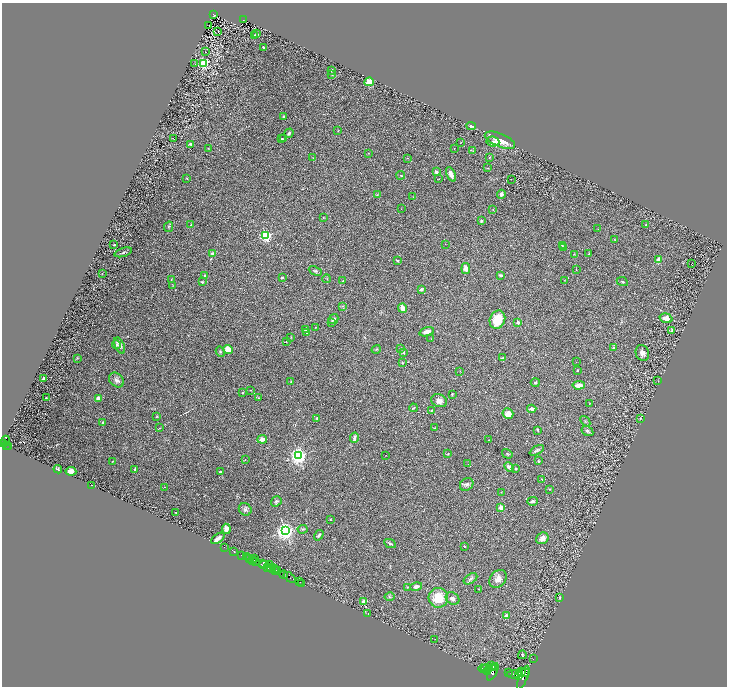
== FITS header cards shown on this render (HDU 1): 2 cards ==
NAXIS1  =                 1449
NAXIS2  =                 1368

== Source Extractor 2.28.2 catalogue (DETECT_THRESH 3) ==
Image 1449 x 1368 px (HDU 1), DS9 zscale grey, zoomed out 1/2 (1 PNG px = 2 x 2 image px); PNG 729 x 688 px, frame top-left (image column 1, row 1367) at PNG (2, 3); each listed source drawn as its Kron ellipse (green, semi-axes under 4 px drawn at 4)
Background 0.984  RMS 0.034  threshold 0.101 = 3 sigma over >= 5 px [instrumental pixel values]
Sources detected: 262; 38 cannot appear on this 1/2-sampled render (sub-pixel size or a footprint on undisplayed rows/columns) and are neither listed nor drawn; the other 224 listed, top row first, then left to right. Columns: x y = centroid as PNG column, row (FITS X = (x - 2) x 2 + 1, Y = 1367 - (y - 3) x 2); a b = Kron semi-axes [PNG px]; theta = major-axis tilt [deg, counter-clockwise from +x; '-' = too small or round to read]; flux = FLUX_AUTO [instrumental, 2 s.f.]
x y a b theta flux
213 14 4 2 - 94
244 20 3 3 - 86
209 26 2 1 - 1.7
218 31 3 1 - 68
257 34 4 3 - 6
254 36 3 2 - 6.9
263 47 2 2 - 4.6
205 52 2 1 - 40
203 63 3 3 - 950
195 64 2 2 - 2.6
332 70 3 2 - 6.1
332 74 3 3 - 8.3
369 82 5 3 - 120
284 117 4 3 - 9.6
471 126 5 4 - 11
338 131 3 2 - 2.6
289 133 5 3 - 15
174 139 3 1 - 1.8
282 139 4 2 - 5.4
284 139 3 2 - 4
500 140 16 6 -22 130
493 141 6 5 - 19
461 143 2 1 - 1.9
191 144 4 2 - 14
208 148 3 3 - 3.6
454 148 2 1 - 4.2
473 151 3 2 - 4.7
368 153 2 2 - 2.2
490 157 3 2 - 3.7
313 158 2 2 - 2.3
407 158 2 2 - 2.2
488 168 3 2 - 3.4
436 172 4 3 - 21
451 174 8 4 -65 34
401 175 4 3 - 7.7
187 179 3 2 - 3.5
439 179 2 2 - 2.8
511 180 2 1 - 1.8
501 194 4 3 - 21
377 195 3 2 - 4.7
413 197 4 2 - 3.2
401 209 2 2 - 2.3
493 210 4 3 - 4.4
323 218 3 2 - 3.9
481 221 3 2 - 10
191 225 2 2 - 8.4
646 225 2 2 - 3.7
169 227 5 3 - 6.1
598 229 2 1 - 2.2
266 236 3 3 - 1400
614 239 3 2 - 3.7
445 244 2 1 - 1.8
114 245 2 2 - 16
562 245 3 2 - 3.9
564 248 3 2 - 7.5
123 252 9 2 19 12
213 254 2 2 - 89
574 254 3 2 - 4
589 254 3 2 - 3.6
397 260 3 2 - 8.7
659 260 4 3 - 57
691 264 2 1 - 32
466 268 5 4 - 42
576 269 2 1 - 2.6
315 271 7 3 -25 8.9
102 274 2 1 - 1.9
501 275 4 2 - 20
205 276 4 3 - 14
282 278 3 3 - 8.2
171 279 2 2 - 2.6
327 279 4 2 - 4.2
564 280 2 1 - 1.5
342 281 3 2 - 4.3
202 282 3 3 - 5.8
622 282 6 3 -25 9.2
173 286 2 1 - 2.1
421 289 2 2 - 65
343 306 3 2 - 5
403 308 5 2 - 79
666 318 6 4 -17 48
333 319 5 4 - 25
497 320 9 7 69 170
332 322 3 2 - 14
518 323 2 2 - 41
315 327 3 2 - 3.1
306 330 3 3 - 17
672 330 4 3 - 8.3
427 332 8 4 15 35
307 333 3 3 - 8.4
291 337 3 2 - 3.9
431 339 2 2 - 2.5
286 341 2 2 - 6.2
116 344 4 3 - 8.6
120 345 8 4 -65 33
614 347 3 3 - 7.9
401 348 2 2 - 5.3
376 349 5 3 - 6.3
228 350 5 4 - 110
220 352 5 4 - 9.1
404 353 3 3 - 9.1
642 353 8 6 -70 31
77 358 3 2 - 2.6
502 358 4 3 - 5
402 362 4 2 - 4.8
576 362 2 2 - 2.3
577 370 2 2 - 7.3
460 371 3 1 - 2
43 379 3 2 - 14
116 380 8 6 -44 26
658 381 2 1 - 1.7
291 382 3 3 - 8
535 382 4 4 - 8.4
579 385 6 3 4 43
251 390 2 2 - 2.8
242 393 4 3 - 5.3
452 394 3 3 - 5.7
46 398 2 2 - 2.8
258 398 3 3 - 4.9
98 399 3 3 - 34
439 401 8 6 -24 32
589 403 3 2 - 2.6
413 408 4 2 - 6
532 409 4 3 - 28
432 410 3 2 - 7.3
508 414 5 5 - 53
157 416 3 3 - 5.1
316 418 3 2 - 8.4
640 419 2 2 - 2.8
585 421 6 2 -49 5
103 423 4 3 - 7.6
159 428 4 2 - 4.4
434 428 3 2 - 3.1
537 430 3 2 - 5.7
587 431 6 4 -31 15
354 438 5 3 - 23
262 439 5 3 - 55
489 440 2 2 - 3.5
6 441 5 4 - 1700
3 443 2 2 - 1400
7 445 3 2 - 530
9 447 3 2 - 510
537 450 8 2 28 12
448 454 3 3 - 4.2
507 454 5 3 - 5.6
386 455 2 1 - 1.6
298 456 3 3 - 3300
245 460 2 2 - 2.9
113 461 2 1 - 2.2
538 461 3 3 - 7.8
468 464 2 1 - 1.5
509 467 5 3 - 34
58 469 4 3 - 6
135 469 3 1 - 6.4
516 469 4 3 - 7.7
71 471 5 4 - 62
220 472 2 2 - 6.8
542 479 3 2 - 4
467 484 7 6 - 22
92 485 2 2 - 4.7
165 487 2 1 - 1.7
549 489 4 2 - 3
501 492 2 1 - 1.8
276 501 6 5 - 12
532 501 5 3 - 16
501 507 2 2 - 100
245 509 7 6 - 20
176 513 3 2 - 2.9
330 519 2 2 - 5.4
226 529 5 3 - 39
303 529 5 4 - 10
285 531 4 3 - 4000
319 535 5 2 - 16
218 538 8 3 36 26
542 538 6 5 - 38
390 544 6 3 -26 10
464 546 2 2 - 5
224 547 3 1 - 38
234 552 2 2 - 100
242 555 2 2 - 1800
247 557 3 3 - 220
250 558 3 1 - 160
254 558 2 1 - 520
252 560 2 1 - 93
255 561 2 1 - 980
263 563 3 2 - 930
264 565 4 2 - 650
269 565 3 1 - 760
268 568 4 2 - 880
271 568 4 2 - 1100
275 569 3 2 - 1400
276 571 3 1 - 760
278 571 3 3 - 870
284 575 4 2 - 1200
290 577 7 3 -37 1400
471 579 7 4 34 16
498 579 10 7 48 42
299 581 3 2 - 95
301 584 2 1 - 44
416 586 6 3 13 22
407 587 2 2 - 4
479 589 3 2 - 3.3
389 597 5 3 - 7.6
438 598 10 10 - 140
452 598 7 6 - 19
560 598 3 3 - 5
363 602 2 2 - 130
368 613 3 2 - 2.2
506 615 2 2 - 63
435 639 2 1 - 2.3
522 655 4 3 - 6.4
533 659 2 1 - 34
491 666 2 2 - 3000
493 667 4 2 - 4400
489 668 4 2 - 4000
483 669 5 2 - 5700
486 669 4 3 - 10000
488 671 2 2 - 4200
521 671 3 2 - 2800
493 672 9 3 62 9200
509 672 2 1 - 450
524 673 6 3 6 8000
515 674 8 4 5 18000
518 676 4 2 - 5000
523 678 12 3 67 8100
At the frame edge (FLAGS 8, measured only in part): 1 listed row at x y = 3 443
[38 sub-pixel or undisplayed-footprint detections neither listed nor drawn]